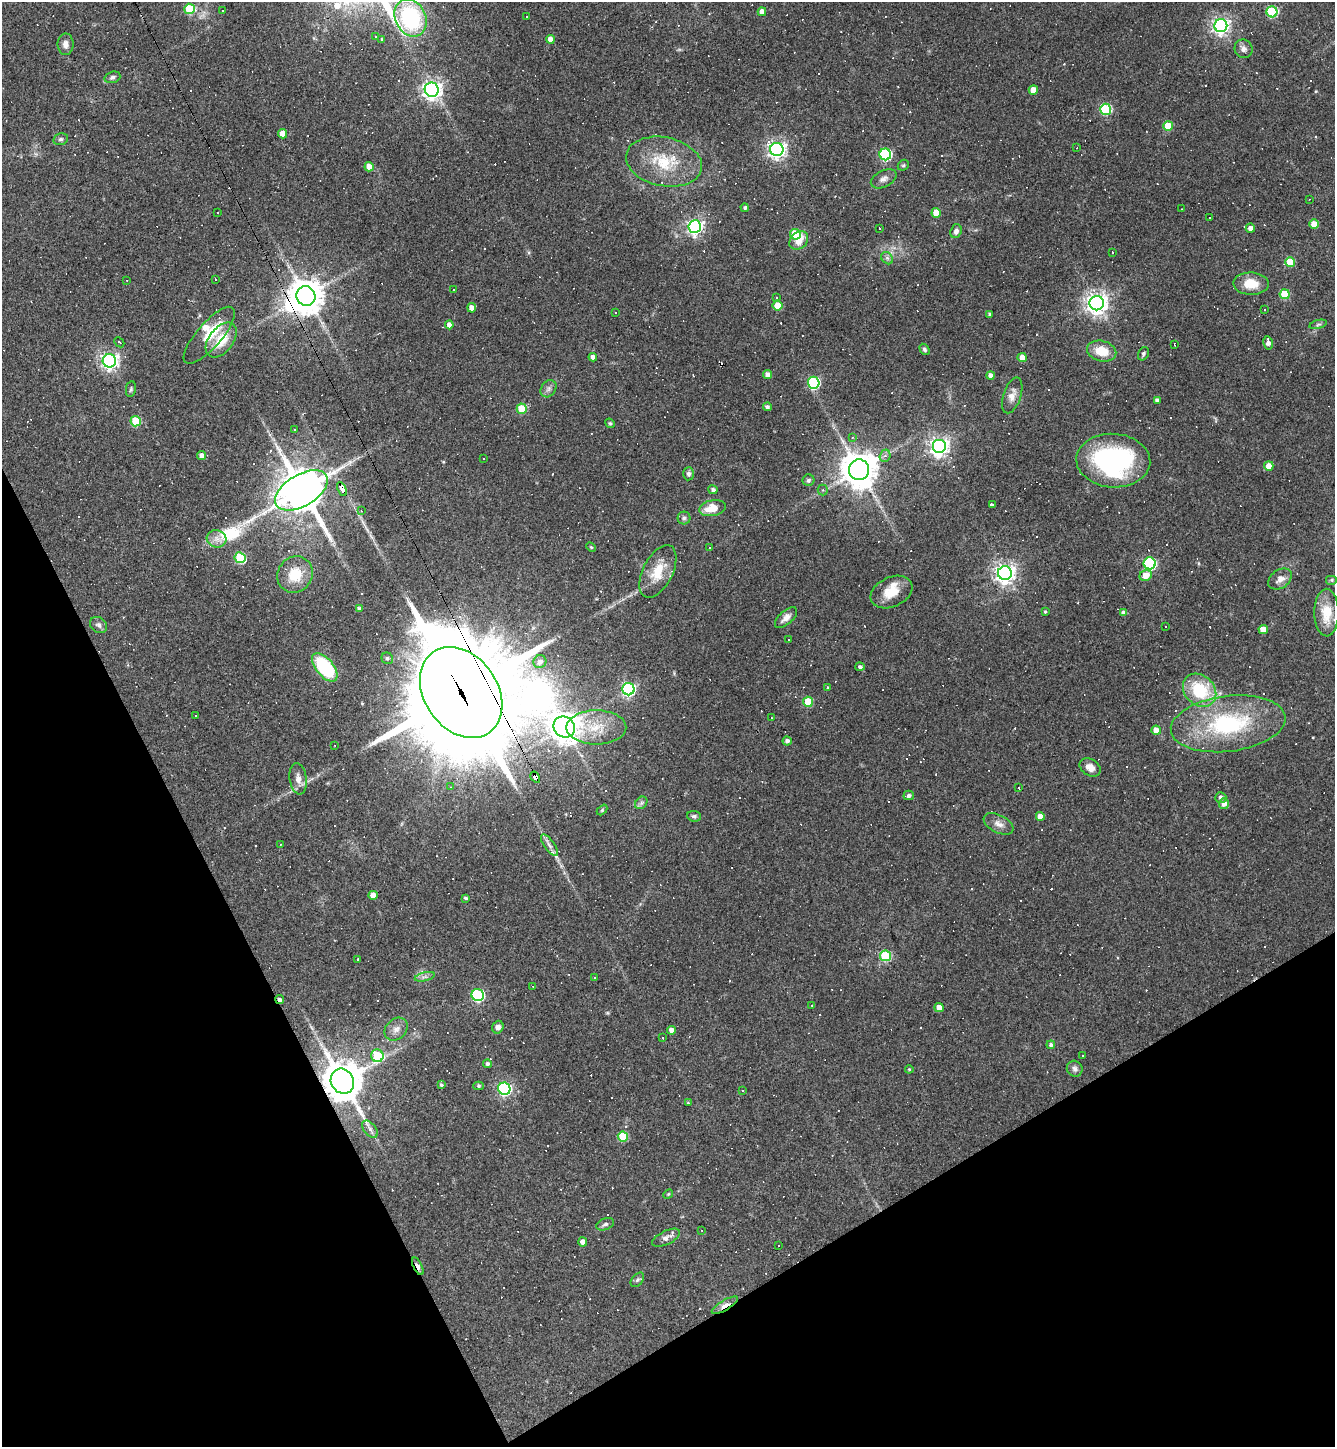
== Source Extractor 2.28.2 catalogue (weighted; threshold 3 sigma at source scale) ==
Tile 14 of 4 x 4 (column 2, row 4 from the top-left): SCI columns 1621-2953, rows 1-1445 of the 5771 x 5780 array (HDU 1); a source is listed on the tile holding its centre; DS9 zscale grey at full resolution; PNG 1337 x 1449 px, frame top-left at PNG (2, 2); each listed source drawn as its Kron ellipse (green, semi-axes under 4 px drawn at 4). Shown black and unused: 24% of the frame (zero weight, under 3 of 4 exposures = <1% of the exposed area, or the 3 px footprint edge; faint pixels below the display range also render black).
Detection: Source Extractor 2.28.2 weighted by HDU 2 'WHT'; one run over the whole footprint, this tile lists its part. Background 0.055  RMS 0.005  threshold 0.0227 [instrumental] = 3 sigma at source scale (4.5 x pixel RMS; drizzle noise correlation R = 1.50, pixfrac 1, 0.05/0.05 arcsec/px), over >= 5 px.
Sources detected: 315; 1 inside a brighter object's white glare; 116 cosmic-ray / hot-pixel residue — neither listed nor drawn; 9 inside a brighter listed object's ellipse — not listed separately; the other 189 listed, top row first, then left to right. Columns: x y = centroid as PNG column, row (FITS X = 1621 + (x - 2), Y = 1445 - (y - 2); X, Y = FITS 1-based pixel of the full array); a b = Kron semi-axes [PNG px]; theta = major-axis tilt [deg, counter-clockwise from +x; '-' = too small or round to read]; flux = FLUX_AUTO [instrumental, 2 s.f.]
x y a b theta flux
189 9 5 5 - 28
223 11 3 3 - 1.6
762 12 4 4 - 3.1
1272 12 5 5 - 41
526 16 3 3 - 1.1
411 18 19 15 -64 50
1221 26 6 6 - 190
376 36 3 2 - 0.48
550 39 4 4 - 4.2
382 40 4 3 - 0.79
66 44 11 8 90 2.8
1244 49 9 9 - 2.5
112 77 8 5 18 1.4
432 90 7 7 - 250
1033 90 5 4 - 6.3
1106 109 5 5 - 41
1168 126 5 5 - 16
283 134 4 4 - 7.1
61 139 7 5 14 1.2
1077 148 3 3 - 0.52
777 149 7 6 - 210
885 154 6 5 - 59
664 162 38 24 -12 23
903 165 6 5 - 0.77
369 167 5 4 - 4.6
884 179 14 8 27 2.5
1310 199 2 2 - 0.29
745 208 4 3 - 0.8
1181 209 2 2 - 0.27
218 212 3 2 - 0.65
936 213 5 4 - 7.4
1209 218 2 2 - 0.41
1314 224 5 4 - 8
695 226 6 6 - 150
879 228 2 2 - 0.49
1250 228 5 4 - 2.4
956 231 7 5 70 2.1
795 234 5 5 - 25
799 241 10 8 42 5.7
1112 252 2 2 - 0.4
887 258 7 5 -46 1.2
1290 262 5 5 - 15
215 279 3 3 - 4.6
127 280 2 2 - 0.28
1251 284 17 11 -1 10
453 290 3 2 - 0.44
1285 294 5 5 - 19
306 296 10 9 - 940
776 298 3 3 - 3
1097 303 7 7 - 370
777 306 5 5 - 11
472 308 4 4 - 3.4
1264 310 3 2 - 0.37
615 312 3 3 - 0.47
990 314 3 3 - 0.95
1318 324 9 3 14 0.88
449 325 4 4 - 3.3
209 335 36 12 49 13
221 340 20 12 53 12
119 342 6 3 -43 0.57
1268 343 7 4 -78 2.6
1174 344 3 2 - 0.36
925 349 6 4 -58 1.1
1102 351 15 10 -14 9.9
1143 354 7 5 61 1
593 357 4 4 - 2.2
1022 358 4 4 - 5.1
109 361 6 6 - 190
767 374 5 4 - 2.8
991 376 4 4 - 2.3
814 383 6 6 - 58
131 389 8 5 80 0.92
549 389 9 7 54 1.9
1012 395 18 9 72 4
1157 400 4 3 - 1.4
767 407 4 4 - 1.3
522 409 5 5 - 17
136 421 5 5 - 20
610 423 5 4 - 0.64
294 430 3 2 - 0.66
852 437 4 3 - 0.56
939 446 7 7 - 270
201 455 4 4 - 2.7
885 456 6 5 - 1.6
484 458 3 2 - 0.39
1113 461 37 27 -3 93
1269 466 5 4 - 4.2
859 470 10 10 - 1100
689 474 6 5 - 1.5
809 480 6 6 - 1.2
342 489 7 4 -63 70
301 490 29 16 31 1700
713 490 4 4 - 1.4
823 490 5 5 - 0.79
992 505 3 3 - 4.4
712 508 13 8 10 8.5
361 511 3 3 - 0.33
684 518 6 6 - 1.2
217 539 10 8 -15 3.6
591 547 5 3 - 0.5
710 547 3 3 - 0.48
240 558 5 5 - 32
1150 563 6 6 - 72
658 571 28 15 63 12
1005 573 7 7 - 290
295 574 19 17 56 12
1146 575 6 5 - 5.6
1280 579 13 9 35 3.6
1332 580 6 5 - 0.77
892 592 22 14 25 11
359 608 4 4 - 1.2
1045 612 3 3 - 0.66
1124 613 4 4 - 2.4
1327 613 24 12 90 12
786 618 13 6 42 3
98 625 9 7 -36 1.8
1165 627 3 3 - 0.73
1263 629 5 4 - 5.8
788 640 3 3 - 1
387 658 6 5 - 1.3
540 662 6 6 - 2.4
325 667 17 8 -50 41
860 667 5 4 - 1.1
828 688 4 3 - 0.57
628 689 6 6 - 97
1200 690 18 14 -44 25
461 693 49 36 -55 13000
808 702 5 5 - 15
196 716 2 2 - 0.33
771 718 2 2 - 0.41
1228 724 58 28 7 60
564 727 11 10 - 610
596 727 30 17 0 15
1156 730 4 4 - 5
787 741 4 4 - 1.7
335 746 3 2 - 0.46
1090 767 11 8 -32 3.9
535 777 6 4 -57 170
298 779 15 8 -83 4.1
450 787 3 3 - 0.49
1018 787 3 2 - 0.6
909 795 5 4 - 1.2
1221 798 5 5 - 1.7
641 803 7 5 46 1.3
1224 804 5 5 - 2.8
602 810 6 4 47 0.61
694 816 7 5 -5 1.1
1040 816 4 4 - 3.7
998 824 16 9 -27 3.6
280 844 3 2 - 0.36
549 845 12 5 -55 2
373 895 4 4 - 3.8
465 898 3 3 - 0.97
885 956 5 5 - 34
357 959 3 3 - 1.4
425 977 10 4 13 1.5
594 977 3 2 - 0.66
533 986 3 3 - 0.51
478 995 6 6 - 66
280 1000 4 3 - 1.4
812 1005 3 2 - 0.29
939 1008 4 4 - 4.4
498 1027 6 5 - 2.3
396 1029 13 10 44 3.5
671 1030 4 4 - 2.7
663 1038 3 3 - 0.56
1051 1045 4 4 - 1.3
377 1056 6 6 - 27
1083 1056 3 2 - 0.35
487 1064 4 4 - 1.3
909 1069 4 4 - 0.5
1075 1069 8 7 - 1.7
342 1081 13 11 -59 1400
441 1085 4 4 - 0.87
478 1086 5 4 - 0.76
504 1089 6 6 - 100
743 1090 3 3 - 0.62
688 1103 4 3 - 0.52
370 1129 10 6 -49 1.9
623 1136 5 5 - 23
668 1194 5 4 - 0.6
605 1224 9 5 22 1.4
702 1230 3 2 - 0.39
666 1238 15 7 27 2.5
583 1242 4 4 - 3.3
778 1246 3 3 - 5.5
418 1266 10 4 -64 6.2
637 1280 8 5 48 1.1
725 1305 15 5 31 3.9
Overlapping masked pixels (flux is a lower limit): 9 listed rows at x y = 306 296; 342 489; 301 490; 461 693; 535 777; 280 1000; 342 1081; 418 1266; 725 1305